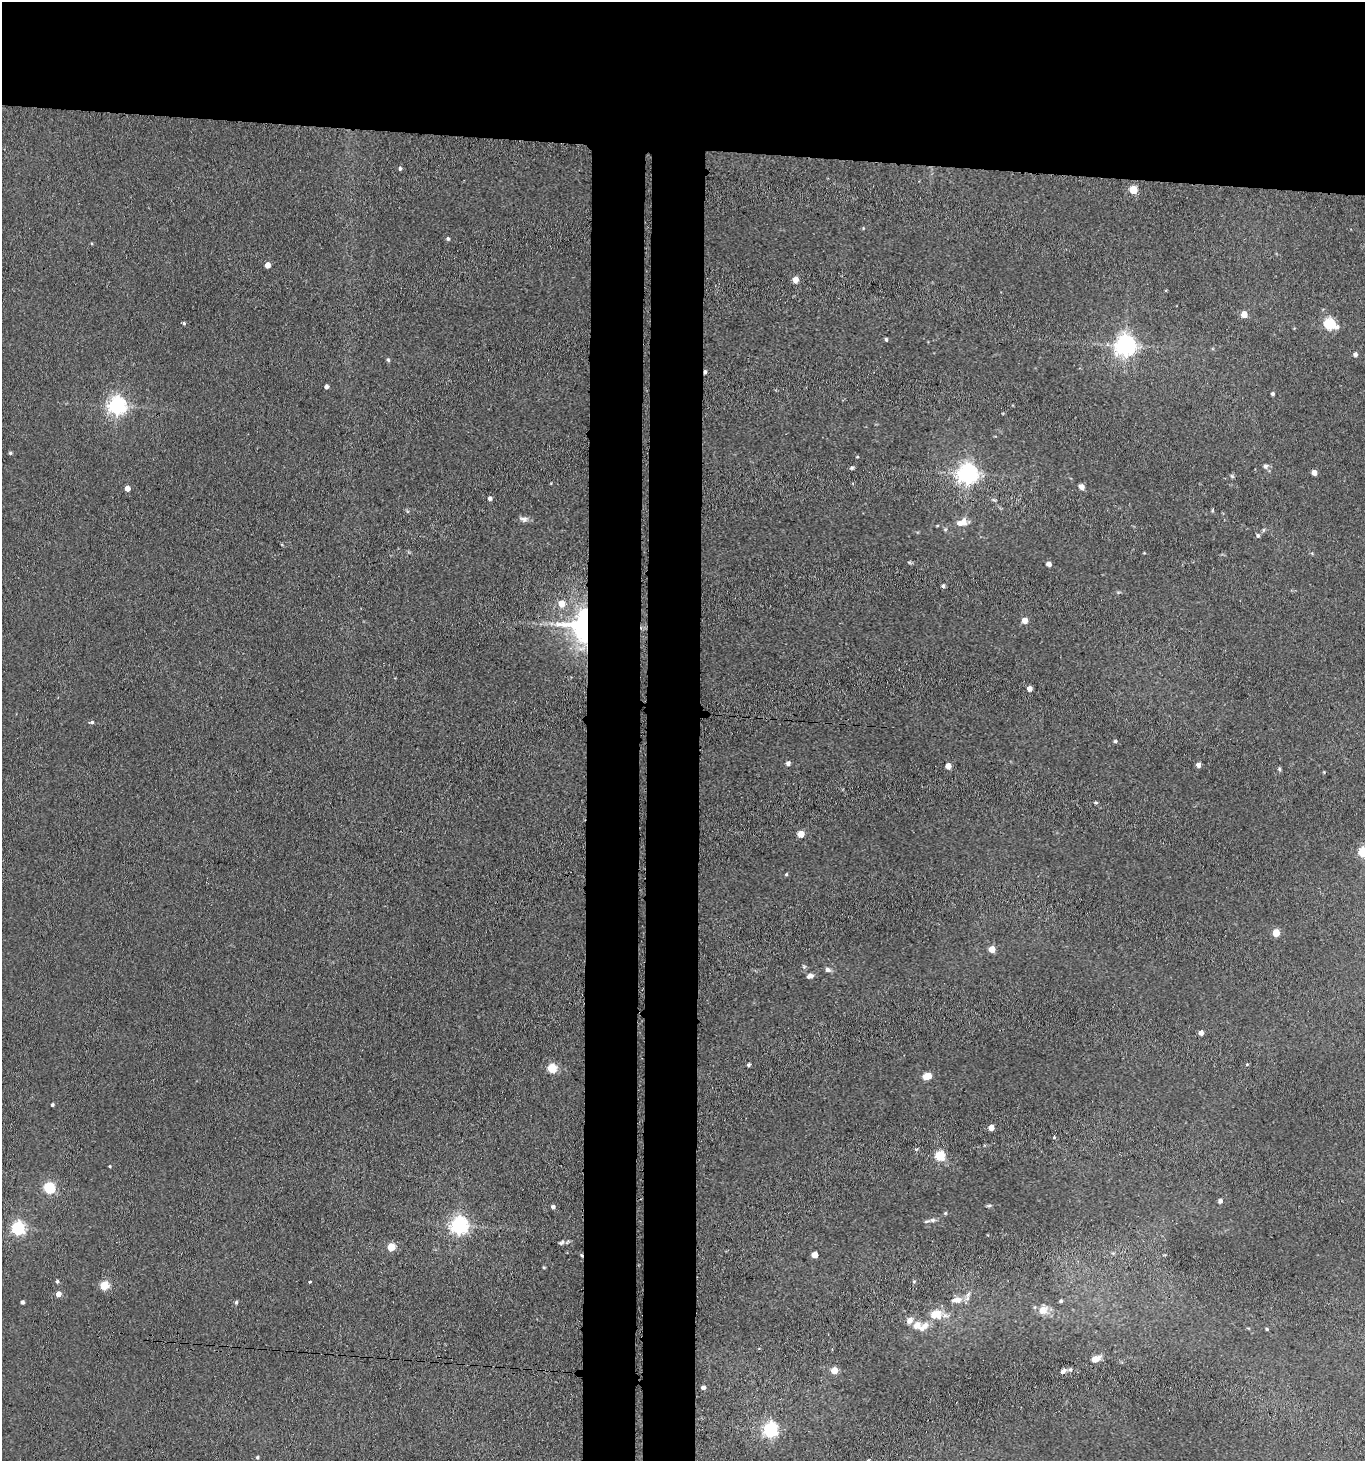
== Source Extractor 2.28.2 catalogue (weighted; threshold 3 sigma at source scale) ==
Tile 2 of 3 x 3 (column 2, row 1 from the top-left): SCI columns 1583-2945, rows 2925-4383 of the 4470 x 4389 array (HDU 1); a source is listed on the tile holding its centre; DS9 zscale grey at full resolution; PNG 1367 x 1463 px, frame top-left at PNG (2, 2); no overlay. Shown black and unused: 17% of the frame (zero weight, under 3 of 4 exposures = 5% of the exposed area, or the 3 px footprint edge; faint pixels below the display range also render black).
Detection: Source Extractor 2.28.2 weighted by HDU 2 'WHT'; one run over the whole footprint, this tile lists its part. Background 0.0681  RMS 0.0066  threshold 0.0295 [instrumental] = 3 sigma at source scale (4.5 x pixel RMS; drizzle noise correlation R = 1.50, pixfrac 1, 0.05/0.05 arcsec/px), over >= 5 px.
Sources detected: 102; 6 inside a brighter listed object's ellipse — not listed separately; the other 96 listed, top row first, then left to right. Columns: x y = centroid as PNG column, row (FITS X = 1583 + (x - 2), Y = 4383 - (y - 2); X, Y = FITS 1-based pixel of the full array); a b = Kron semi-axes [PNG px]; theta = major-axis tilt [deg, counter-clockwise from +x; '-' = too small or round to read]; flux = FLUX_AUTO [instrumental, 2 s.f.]
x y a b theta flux
400 168 5 4 - 1.5
1133 190 5 5 - 24
448 239 5 4 - 1.3
267 265 5 4 - 5.9
795 280 5 4 - 8.6
1244 314 5 4 - 11
184 323 4 3 - 0.97
1329 324 6 5 - 73
886 339 4 3 - 1.3
1125 346 7 7 - 470
1355 354 5 4 - 2.3
388 360 5 4 - 1.2
705 372 4 3 - 1.4
326 386 4 4 - 2.3
1273 394 3 3 - 1.5
117 406 7 6 - 290
10 453 4 4 - 1
857 457 4 3 - 0.5
1265 466 7 7 - 2.2
852 468 5 4 - 1.1
1314 473 4 4 - 5.1
968 474 7 7 - 400
1232 476 6 5 - 1
1081 487 7 6 - 3.1
127 488 4 4 - 5
490 498 4 4 - 2.2
994 500 7 4 -43 1.1
1212 510 6 3 88 0.67
524 519 12 7 -6 2.7
964 521 11 6 -75 3.7
945 529 6 4 -18 0.87
1258 535 6 5 - 1.3
1049 564 5 4 - 2.9
943 586 5 4 - 1.2
561 604 6 6 - 9.2
1025 621 5 4 - 8
582 625 24 21 88 140
1030 689 4 4 - 4.2
92 722 5 4 - 1.2
1115 741 4 4 - 1.1
788 763 5 4 - 2.3
1198 765 4 4 - 3.3
948 766 4 4 - 6.4
1279 769 5 4 - 1
1096 803 5 3 - 0.84
801 834 5 5 - 11
1363 852 5 5 - 52
786 874 4 4 - 0.74
1276 933 5 5 - 16
992 949 5 5 - 10
828 970 7 6 - 2.1
810 976 6 5 - 3.4
1201 1033 4 4 - 3.7
1247 1064 4 4 - 0.7
749 1065 4 4 - 1
552 1068 5 5 - 33
927 1076 6 5 - 16
52 1105 4 3 - 1
991 1128 5 4 - 7.9
1054 1137 4 4 - 0.7
916 1149 5 3 - 0.76
940 1156 5 5 - 48
110 1166 4 3 - 0.55
49 1188 5 5 - 70
1220 1201 5 4 - 2.4
989 1206 6 4 13 1
553 1207 4 4 - 1.8
945 1213 4 4 - 0.76
932 1220 7 6 - 1.7
459 1225 6 6 - 280
18 1228 6 6 - 110
561 1243 8 5 31 1.3
391 1247 5 5 - 21
581 1255 5 3 - 0.8
814 1255 5 4 - 8.1
544 1267 4 3 - 0.81
57 1281 4 3 - 1.1
310 1282 3 2 - 2
914 1282 5 4 - 0.97
104 1285 5 5 - 33
58 1294 5 4 - 5.5
956 1300 16 8 5 5.5
1061 1301 4 3 - 1.1
22 1302 4 3 - 1.7
236 1302 5 4 - 1.2
1043 1310 13 11 48 6.3
936 1314 19 13 7 11
917 1325 28 10 3 9.6
1267 1329 4 3 - 0.78
1095 1359 11 6 22 5.8
834 1370 5 5 - 12
1063 1371 8 5 40 2.1
703 1387 4 4 - 3.1
770 1430 6 6 - 160
257 1457 4 4 - 0.96
869 1460 3 3 - 0.87
Overlapping masked pixels (flux is a lower limit): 3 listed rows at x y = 705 372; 582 625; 581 1255
Isophote crosses this tile's border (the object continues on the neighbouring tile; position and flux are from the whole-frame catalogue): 2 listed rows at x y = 1363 852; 869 1460